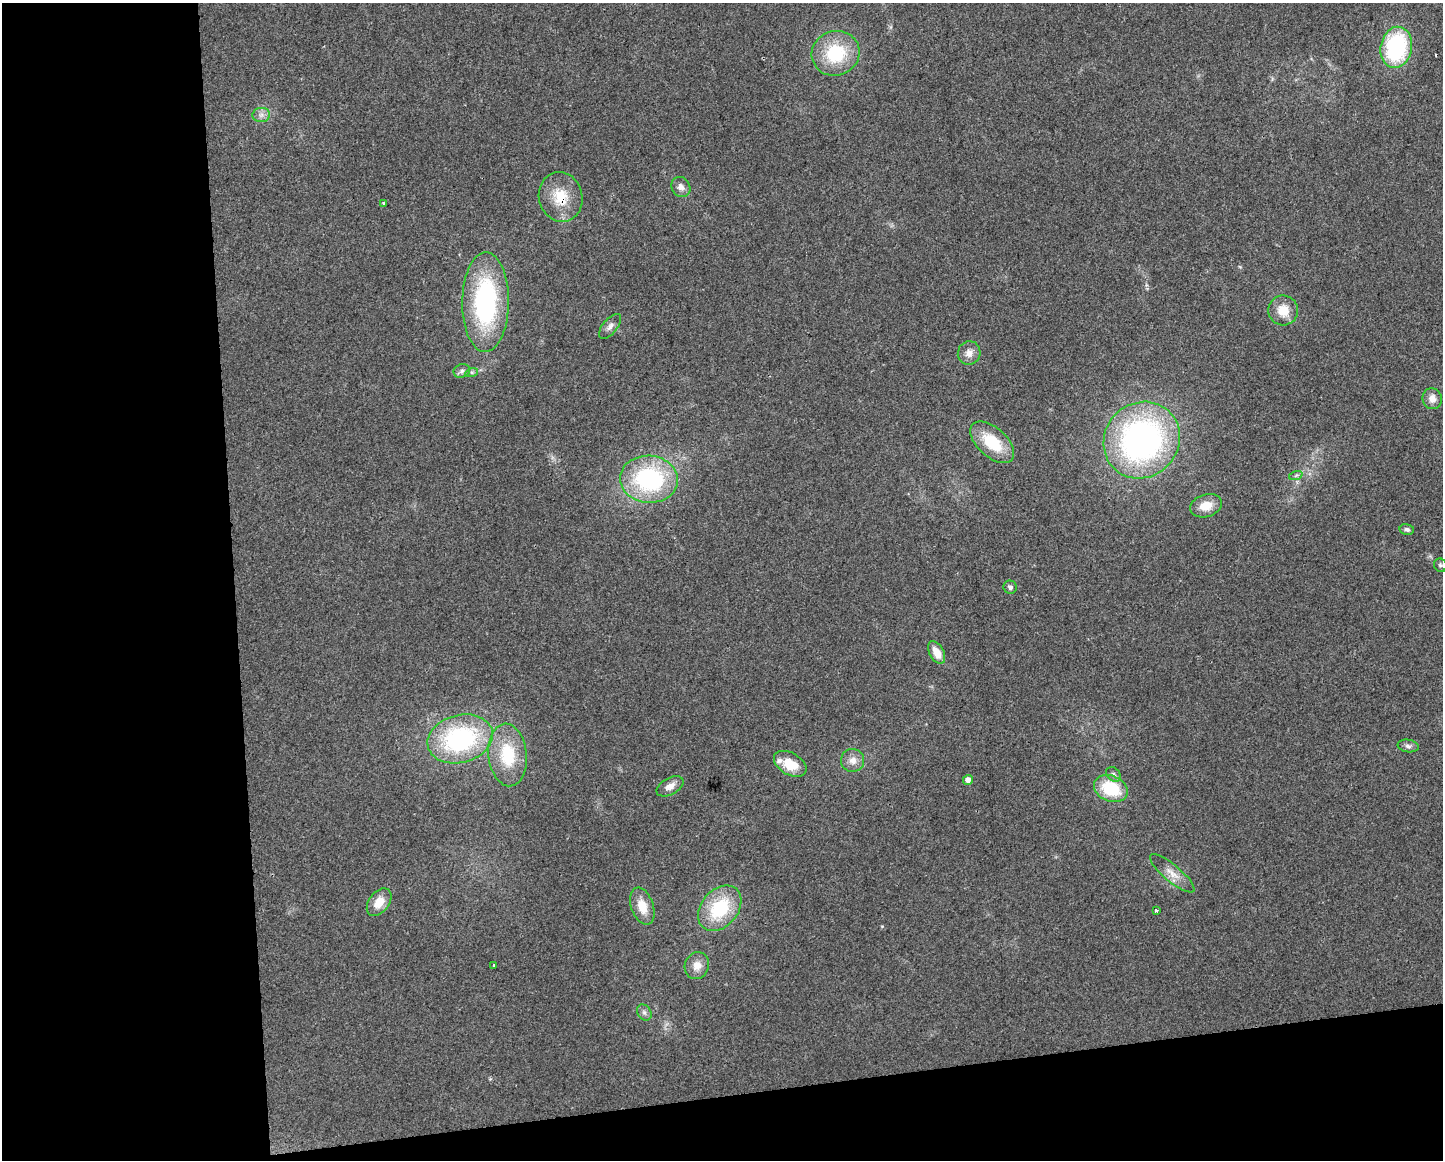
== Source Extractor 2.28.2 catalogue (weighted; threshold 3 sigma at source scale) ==
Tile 10 of 3 x 4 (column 1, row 4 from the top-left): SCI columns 12-1452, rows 1-1158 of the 4391 x 4633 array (HDU 1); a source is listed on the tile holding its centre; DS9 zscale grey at full resolution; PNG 1445 x 1162 px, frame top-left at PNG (2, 3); each listed source drawn as its Kron ellipse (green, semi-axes under 4 px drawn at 4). Shown black and unused: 22% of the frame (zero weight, under 2 of 3 exposures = <1% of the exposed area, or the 3 px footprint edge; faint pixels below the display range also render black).
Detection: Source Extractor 2.28.2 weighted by HDU 2 'WHT'; one run over the whole footprint, this tile lists its part. Background 0.0515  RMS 0.0069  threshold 0.0308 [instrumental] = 3 sigma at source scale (4.5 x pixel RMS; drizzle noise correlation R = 1.50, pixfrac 1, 0.0396/0.0396 arcsec/px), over >= 5 px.
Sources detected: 40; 1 cosmic-ray / hot-pixel residue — neither listed nor drawn; the other 39 listed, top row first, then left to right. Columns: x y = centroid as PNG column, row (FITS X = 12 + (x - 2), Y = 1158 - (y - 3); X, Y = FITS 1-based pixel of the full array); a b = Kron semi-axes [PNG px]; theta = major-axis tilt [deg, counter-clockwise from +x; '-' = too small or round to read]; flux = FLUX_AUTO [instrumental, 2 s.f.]
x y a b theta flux
1396 47 21 15 79 77
836 53 24 22 20 38
261 115 9 7 1 3.3
681 187 10 9 - 4.2
561 197 25 21 -76 21
383 203 3 3 - 1.1
486 302 50 23 89 110
1283 310 15 15 - 12
610 326 15 7 50 3.5
969 353 12 11 - 5.5
462 371 8 6 19 2.1
472 372 6 4 17 1.2
1432 399 10 9 - 5.5
1142 440 40 36 48 230
992 442 26 14 -42 28
1296 475 7 4 20 1.3
649 479 29 23 -4 91
1206 506 16 11 17 11
1407 530 7 5 -13 1.8
1440 565 7 6 - 1.3
1010 587 6 6 - 2.1
937 652 12 7 -61 9.4
460 739 33 24 15 100
1408 746 10 6 -9 2.4
508 755 31 19 -84 35
853 760 11 11 - 5.7
790 764 18 11 -31 17
1113 774 8 6 -43 2.2
968 780 5 5 - 4.2
670 786 15 8 28 5
1111 788 17 13 -24 34
1172 873 28 8 -40 8.5
379 902 15 10 53 11
642 906 19 11 -71 12
720 908 25 18 50 41
1156 910 3 3 - 1.2
494 966 3 3 - 1.5
697 966 13 12 - 7.2
644 1012 8 6 -59 2.4
Overlapping masked pixels (flux is a lower limit): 1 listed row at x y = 561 197